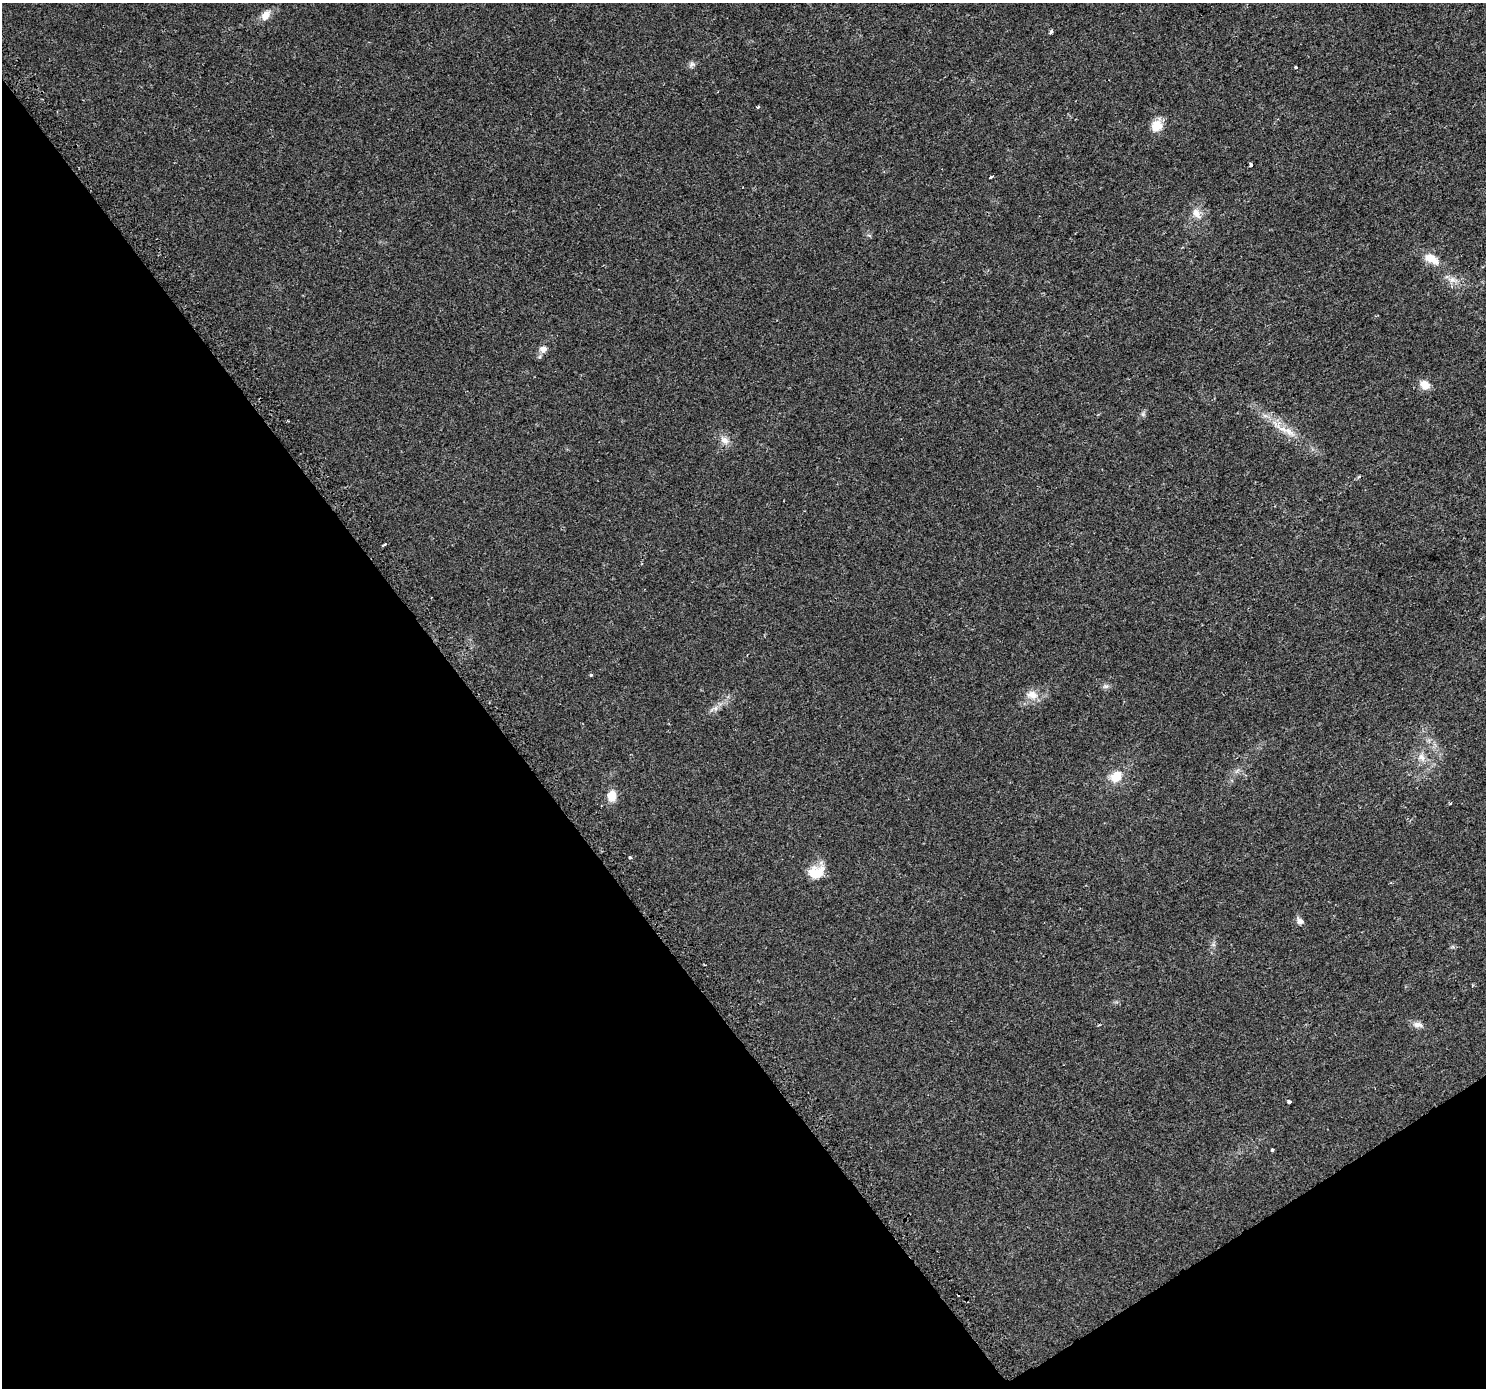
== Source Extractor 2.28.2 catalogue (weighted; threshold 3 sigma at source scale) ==
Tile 14 of 4 x 4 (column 2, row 4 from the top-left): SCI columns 1518-3001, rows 218-1603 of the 6001 x 5911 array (HDU 1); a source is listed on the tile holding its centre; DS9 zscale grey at full resolution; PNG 1488 x 1390 px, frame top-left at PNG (2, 3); no overlay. Shown black and unused: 36% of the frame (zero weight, under 2 of 3 exposures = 2% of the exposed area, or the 3 px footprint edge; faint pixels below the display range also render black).
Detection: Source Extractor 2.28.2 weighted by HDU 2 'WHT'; one run over the whole footprint, this tile lists its part. Background 0.0184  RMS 0.0036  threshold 0.016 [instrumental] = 3 sigma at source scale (4.5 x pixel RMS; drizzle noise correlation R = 1.50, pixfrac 1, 0.0396/0.0396 arcsec/px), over >= 5 px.
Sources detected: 31; all 31 listed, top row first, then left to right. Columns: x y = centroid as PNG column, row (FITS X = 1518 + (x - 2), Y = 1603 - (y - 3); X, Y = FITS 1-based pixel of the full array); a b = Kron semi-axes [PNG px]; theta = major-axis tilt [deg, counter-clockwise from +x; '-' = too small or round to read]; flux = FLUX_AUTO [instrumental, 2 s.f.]
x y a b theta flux
265 15 15 9 56 2.8
1051 32 4 3 - 1
692 64 10 7 19 1.1
1296 67 3 3 - 0.84
758 107 4 3 - 0.44
1156 126 15 12 61 4.9
1251 165 4 3 - 0.67
991 177 3 3 - 1.4
1196 213 15 10 -54 3.1
869 235 6 4 -19 0.46
1431 259 21 10 -30 5.1
1452 280 17 7 -13 2.6
543 349 10 9 - 1.8
1425 385 11 9 -37 3.5
1143 414 7 4 -72 0.61
1286 430 39 8 -27 6.2
725 440 13 9 -40 2.4
383 545 6 2 36 0.54
591 675 3 3 - 0.55
1105 686 9 6 0 0.96
1032 695 17 12 -16 3.8
715 708 7 6 - 1.1
1421 757 12 9 -30 2.5
1116 776 15 12 52 5.7
612 796 13 10 83 4
630 857 3 3 - 0.49
816 873 18 14 19 7.2
1299 921 9 7 -35 1.4
1417 1025 14 7 -7 1.8
1289 1102 3 3 - 2.9
1272 1150 3 3 - 2.3